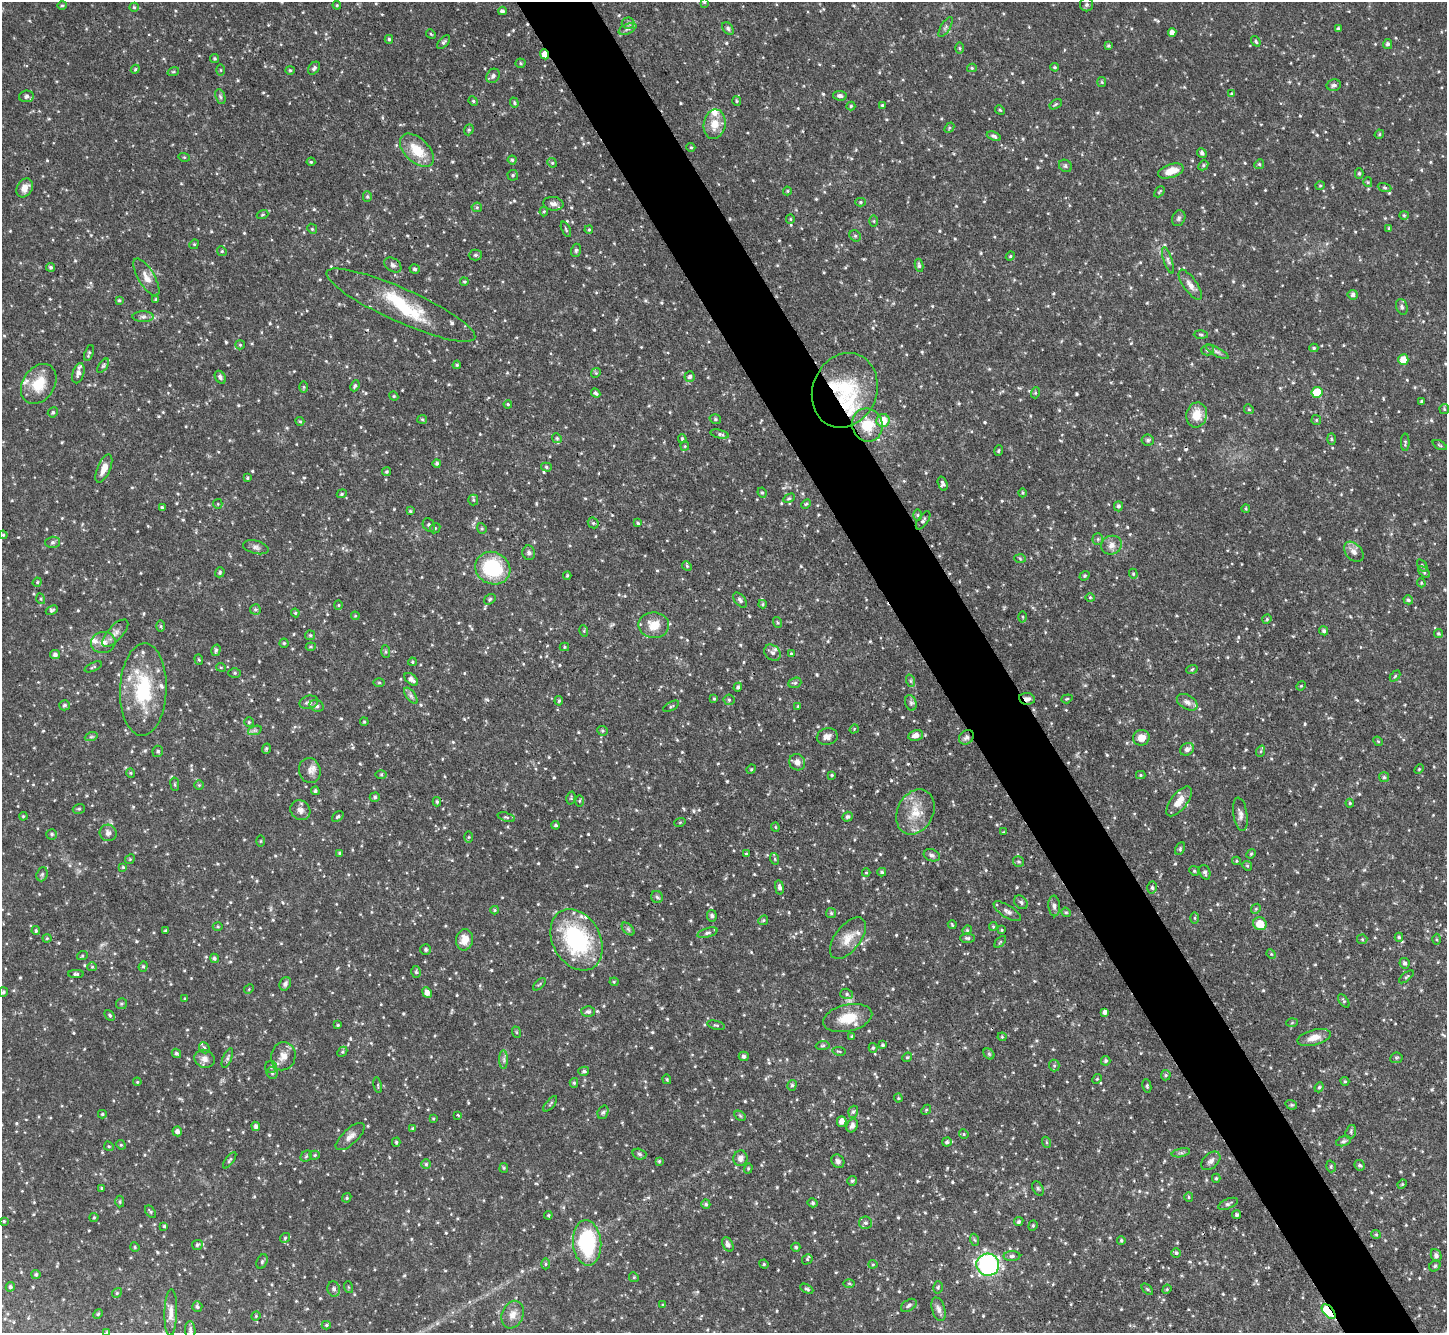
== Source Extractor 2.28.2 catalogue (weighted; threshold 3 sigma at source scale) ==
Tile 6 of 4 x 4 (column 2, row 2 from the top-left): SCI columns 1455-2899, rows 2961-4291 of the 5795 x 5784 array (HDU 1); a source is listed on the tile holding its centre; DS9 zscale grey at full resolution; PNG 1449 x 1335 px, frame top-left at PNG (2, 2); each listed source drawn as its Kron ellipse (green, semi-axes under 4 px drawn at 4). Shown black and unused: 5% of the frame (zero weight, under 3 of 4 exposures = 1% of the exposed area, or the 3 px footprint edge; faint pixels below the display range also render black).
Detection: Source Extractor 2.28.2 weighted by HDU 2 'WHT'; one run over the whole footprint, this tile lists its part. Background 0.0834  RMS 0.0042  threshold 0.019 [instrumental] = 3 sigma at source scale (4.5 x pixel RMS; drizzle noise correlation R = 1.50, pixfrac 1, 0.05/0.05 arcsec/px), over >= 5 px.
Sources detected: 826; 2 inside a brighter object's white glare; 2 cosmic-ray / hot-pixel residue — neither listed nor drawn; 17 inside a brighter listed object's ellipse — not listed separately; of the other 805, all 500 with FLUX_AUTO >= 0.46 (the completeness limit of this list) listed and drawn (305 fainter detections not listed), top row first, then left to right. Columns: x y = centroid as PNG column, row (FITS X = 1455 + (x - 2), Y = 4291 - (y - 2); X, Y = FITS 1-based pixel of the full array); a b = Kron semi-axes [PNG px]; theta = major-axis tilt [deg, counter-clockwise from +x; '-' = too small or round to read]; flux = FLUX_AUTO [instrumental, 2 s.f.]
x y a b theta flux
704 2 4 4 - 0.49
62 5 4 4 - 0.54
337 5 4 4 - 0.5
1087 5 7 6 - 0.88
134 7 4 4 - 0.62
502 11 4 4 - 1.1
628 23 6 6 - 0.98
946 27 11 4 58 1.1
728 28 7 5 -50 0.83
627 29 9 5 26 1.3
1338 29 4 4 - 0.97
1172 32 4 4 - 2.1
431 34 5 4 - 0.54
389 39 4 4 - 0.77
1256 41 5 4 - 0.71
443 42 8 4 46 0.84
1388 44 5 4 - 0.94
1108 46 3 3 - 0.53
959 48 6 4 -89 0.57
545 54 5 4 - 5.6
215 59 4 4 - 0.53
521 63 5 4 - 0.59
1055 67 4 3 - 0.53
314 68 7 5 47 1
972 68 5 4 - 0.58
135 69 4 4 - 0.53
221 70 6 4 -89 0.47
290 70 4 4 - 0.52
173 72 6 3 18 0.54
493 76 7 6 - 1.2
1102 82 5 4 - 0.49
1334 85 7 5 10 1.1
1232 94 4 3 - 0.6
26 96 7 5 8 1.3
840 96 7 4 -8 1.3
220 97 8 4 -70 0.82
473 101 5 4 - 0.58
737 101 5 4 - 0.5
514 103 5 4 - 0.62
1056 104 6 4 31 0.57
882 105 4 4 - 0.55
851 106 4 4 - 0.51
1000 110 5 4 - 0.53
715 124 15 11 81 6
949 128 6 4 48 0.58
469 130 6 4 69 0.66
1379 134 5 4 - 0.47
994 136 7 4 -21 0.96
691 147 4 4 - 0.53
417 150 20 12 -44 10
1202 153 5 4 - 1.1
184 157 6 3 -18 0.48
512 160 4 4 - 0.69
311 162 4 4 - 0.49
552 163 5 4 - 0.56
1259 164 5 4 - 0.57
1203 165 5 4 - 0.64
1065 166 7 6 - 0.97
1171 171 13 6 17 5
1359 173 5 4 - 0.69
513 175 5 5 - 0.71
1368 182 5 4 - 0.52
1320 186 4 4 - 0.51
1385 187 7 3 -19 0.54
25 188 10 7 59 3.4
787 191 4 4 - 0.48
1159 192 6 3 46 0.48
367 197 5 4 - 0.65
860 202 5 4 - 0.63
553 204 10 6 -8 1.8
477 207 5 5 - 0.63
544 211 5 4 - 0.54
263 214 6 3 19 0.46
1404 215 4 4 - 0.49
1179 218 8 6 66 1
790 219 5 4 - 0.48
874 221 6 4 -90 0.49
1389 228 4 4 - 0.52
312 229 5 4 - 0.58
566 229 8 3 -66 0.58
589 230 4 3 - 0.54
855 236 6 5 - 0.69
194 244 5 4 - 0.5
576 250 6 5 - 0.83
222 251 5 4 - 0.59
475 255 6 5 - 0.8
1010 256 4 4 - 0.49
1168 260 14 4 -72 1.3
393 265 9 6 -35 1.4
919 265 6 4 -81 0.87
51 267 4 4 - 0.88
415 269 5 4 - 0.89
146 277 21 8 -59 3.7
464 282 4 3 - 0.53
1190 285 18 7 -55 2.7
1353 295 5 5 - 1.3
156 299 4 3 - 0.5
119 300 4 3 - 0.55
401 305 81 16 -24 19
1402 307 8 5 -71 1.1
143 317 10 5 0 1.3
1201 334 7 3 -2 0.56
240 345 5 4 - 0.55
1314 348 4 4 - 0.64
1207 350 6 5 - 0.95
1217 352 13 4 -29 1.2
89 353 8 3 71 0.71
1403 360 5 5 - 6.5
457 365 4 3 - 0.49
103 366 8 4 54 0.82
78 373 10 5 72 2.2
596 373 5 4 - 0.55
220 377 7 5 -59 1.1
690 377 5 5 - 1.2
39 384 21 16 57 11
355 386 6 4 67 0.8
304 387 6 4 -90 0.6
845 390 38 32 68 28
1317 392 5 5 - 14
596 393 5 4 - 0.83
1035 393 5 3 - 0.46
394 396 5 4 - 0.51
1422 401 3 3 - 0.55
508 404 4 3 - 0.48
1249 409 5 4 - 0.6
1444 409 5 5 - 0.57
53 412 5 5 - 0.81
1197 415 12 10 78 6.9
422 419 5 4 - 0.57
715 419 6 4 -16 0.7
883 420 6 6 - 7
1316 420 5 5 - 0.52
300 421 4 4 - 0.5
867 425 17 15 -71 11
719 434 9 4 -13 0.92
557 438 5 4 - 0.63
682 439 4 3 - 0.55
1332 439 6 4 -88 0.63
1148 440 6 5 - 0.91
1405 442 9 4 89 0.67
1440 445 8 3 -27 0.49
685 446 4 4 - 0.47
999 450 5 4 - 0.56
437 463 4 4 - 0.85
546 467 5 4 - 0.67
104 468 15 6 67 3.8
386 472 4 4 - 0.6
247 478 3 3 - 0.49
943 484 7 4 -73 1
762 493 5 4 - 0.62
1023 493 4 3 - 0.47
342 494 5 4 - 0.58
789 498 6 4 27 0.67
473 500 5 5 - 0.65
218 504 5 4 - 0.5
806 504 5 3 - 0.52
1118 506 5 4 - 0.88
162 508 4 3 - 0.64
1246 509 4 3 - 0.52
410 511 4 4 - 0.55
918 515 6 4 90 0.52
923 520 10 5 55 1.1
593 523 6 5 - 0.74
638 523 4 4 - 0.56
429 525 7 5 -54 1.1
435 528 6 4 44 0.56
482 528 5 4 - 0.59
3 535 4 4 - 0.49
1098 539 5 5 - 0.7
52 542 7 5 1 0.89
1111 545 10 9 - 2.7
256 547 13 6 -14 1.6
1354 552 11 8 -47 2.3
529 553 7 6 - 1
1020 558 6 4 -4 0.51
1422 565 7 3 -56 0.53
687 566 5 4 - 0.58
493 568 18 16 -27 29
220 572 5 4 - 0.78
1424 572 7 4 -45 0.79
1133 574 5 4 - 0.49
567 575 4 3 - 0.56
1084 576 5 4 - 0.51
37 582 5 4 - 0.55
1421 583 4 4 - 0.5
1090 597 5 3 - 0.47
41 599 5 3 - 0.48
490 599 6 4 35 0.65
740 600 9 5 -48 1.2
1408 600 5 4 - 0.81
763 604 4 4 - 0.57
338 605 4 4 - 0.48
255 609 5 5 - 0.71
52 610 6 4 24 0.78
295 613 4 4 - 0.5
355 616 4 4 - 0.46
1023 617 5 3 - 0.5
1267 619 5 4 - 0.56
777 622 5 3 - 0.48
654 625 15 13 -2 7
161 626 6 4 -90 0.55
584 631 6 3 -73 0.47
1324 631 5 4 - 0.9
115 633 17 7 47 2.6
1438 633 4 4 - 0.6
310 635 5 5 - 0.58
103 642 12 10 11 3.1
284 643 4 4 - 0.51
311 647 5 3 - 0.5
564 647 5 4 - 0.5
216 650 6 4 75 0.72
386 652 6 4 -85 0.66
772 653 9 7 -44 1.8
791 654 4 4 - 0.51
55 655 5 4 - 1.4
199 659 5 4 - 0.54
412 662 4 3 - 0.62
93 667 9 3 24 0.63
221 667 5 4 - 0.49
1192 669 6 3 20 0.53
235 673 6 5 - 0.64
1395 676 6 4 46 0.53
411 679 8 5 -41 1.9
911 681 6 4 -71 0.61
379 683 6 4 0 0.57
795 683 7 5 20 0.84
1301 686 5 4 - 0.47
738 687 4 4 - 0.95
143 690 46 23 88 30
411 696 9 4 -55 1.2
714 699 3 3 - 0.47
1027 699 8 6 -9 2.3
1067 699 6 4 20 0.55
729 700 5 5 - 0.65
559 701 5 3 - 0.57
309 702 9 6 15 1.5
1187 702 11 7 -31 2.1
911 703 8 5 -71 1.1
65 705 5 5 - 0.91
317 706 7 5 -22 1.2
671 706 8 3 30 0.65
798 706 4 4 - 0.5
249 722 4 4 - 0.57
364 722 4 3 - 0.51
854 729 5 4 - 0.5
255 730 7 4 18 0.9
602 731 5 4 - 0.63
916 735 8 5 10 2.4
91 737 6 4 19 0.7
827 737 10 8 13 2.2
966 737 8 6 43 1.6
1141 738 8 8 - 4.7
1378 741 5 4 - 0.5
266 749 5 4 - 0.71
1187 749 7 6 - 1.8
158 751 6 5 - 0.79
1261 751 6 3 70 0.51
797 762 8 7 - 2.7
751 769 5 4 - 0.53
1419 769 5 3 - 0.48
310 770 13 10 -73 2.9
131 773 5 4 - 0.49
381 774 5 3 - 0.53
832 775 4 3 - 0.47
1141 775 4 4 - 0.47
1384 777 5 5 - 0.69
175 784 7 3 -82 0.54
199 785 5 4 - 0.52
315 791 4 4 - 0.82
375 797 5 4 - 0.76
571 798 6 4 76 0.49
579 801 6 4 89 0.57
1179 801 18 8 53 5.4
437 802 4 3 - 0.73
1350 803 4 4 - 0.49
79 809 6 4 19 0.64
300 810 10 9 - 2.3
915 812 23 18 62 9.8
1240 814 17 7 -81 2.3
23 816 4 3 - 0.48
338 817 6 4 39 0.74
506 817 9 4 -17 0.82
848 817 5 4 - 0.87
680 822 6 3 19 0.47
556 825 4 3 - 0.58
775 827 4 4 - 0.5
1004 832 4 3 - 0.46
108 833 8 8 - 1.7
52 834 5 5 - 0.85
469 837 6 4 89 0.53
261 841 6 4 89 0.54
1180 849 7 4 65 0.63
340 853 4 3 - 0.53
746 853 4 3 - 0.55
1251 854 5 4 - 0.51
932 855 8 6 -19 1.1
130 859 5 4 - 0.48
775 859 6 3 -71 0.47
1236 861 4 4 - 0.52
1018 862 5 5 - 0.76
1247 866 5 4 - 0.54
123 867 4 4 - 0.52
1194 871 5 4 - 0.65
882 872 4 4 - 0.64
1205 872 7 5 -70 0.94
866 873 4 4 - 0.46
42 874 7 5 69 0.8
780 887 7 4 -81 1.1
1152 887 6 4 -86 0.84
657 897 6 6 - 0.97
1021 902 8 5 -46 1
1054 906 10 6 -86 1.4
1256 909 5 4 - 0.59
495 910 4 4 - 0.52
1007 911 15 6 -32 2
1066 912 5 4 - 0.55
831 913 5 5 - 0.76
712 916 6 5 - 1
1195 918 5 3 - 0.46
763 920 5 4 - 0.53
1260 924 7 6 - 6.6
952 925 4 3 - 0.47
993 926 4 4 - 0.49
218 927 5 3 - 0.48
628 929 8 4 -45 0.93
165 930 3 3 - 0.48
967 930 5 4 - 0.48
1002 930 4 3 - 0.49
36 931 4 3 - 0.64
707 933 10 4 17 1.1
1399 937 4 4 - 0.6
47 938 4 4 - 0.47
848 938 24 12 52 6.1
967 938 7 4 -1 0.84
1362 939 5 5 - 0.55
1436 939 5 3 - 0.51
465 940 11 8 79 5.1
576 940 32 24 -61 46
1000 942 7 3 45 0.52
426 949 5 5 - 0.64
1271 954 5 4 - 0.46
82 956 5 3 - 0.46
214 958 5 4 - 0.86
1405 963 5 5 - 0.96
143 966 5 4 - 0.63
92 967 5 4 - 0.5
416 972 6 4 -75 0.6
76 974 8 4 -1 0.79
1406 977 9 3 40 0.65
614 982 4 4 - 0.46
285 984 7 5 63 1.3
539 984 8 3 45 0.53
249 989 5 4 - 0.48
3 992 5 4 - 0.73
427 992 5 4 - 2.5
847 994 6 5 - 0.84
185 999 4 3 - 0.47
1344 1001 7 4 -54 0.65
121 1004 5 5 - 0.72
588 1012 7 5 -1 1
1105 1012 4 4 - 1.5
110 1015 6 4 -47 0.68
848 1018 25 13 12 9.9
1292 1023 6 4 3 0.52
338 1025 3 3 - 0.49
716 1025 9 3 -15 0.65
516 1032 6 3 -70 0.49
852 1036 4 3 - 0.59
1002 1037 4 4 - 0.48
1314 1038 17 7 15 4.1
823 1045 7 4 6 0.67
883 1045 4 4 - 0.75
204 1048 6 5 - 0.91
873 1048 5 4 - 0.6
839 1051 7 3 -9 0.49
342 1052 5 4 - 0.57
176 1053 5 4 - 0.91
989 1054 6 4 -45 0.69
283 1056 14 12 77 4.2
744 1056 5 5 - 1.2
907 1057 5 4 - 0.59
227 1058 10 4 67 1
1396 1058 6 5 - 0.65
204 1059 10 9 - 2.5
504 1060 9 4 -89 1.2
1106 1061 5 4 - 0.88
1054 1066 6 5 - 0.72
271 1067 6 6 - 0.83
584 1071 5 4 - 0.81
272 1073 6 5 - 0.84
1166 1075 5 5 - 0.65
667 1079 5 3 - 0.46
1097 1079 5 4 - 0.54
1345 1081 4 4 - 0.56
137 1082 4 3 - 0.49
574 1083 5 4 - 0.62
378 1085 8 3 -78 0.52
792 1085 5 4 - 0.79
1147 1086 7 4 -81 0.7
1319 1087 5 4 - 0.64
898 1098 4 4 - 0.49
550 1104 9 3 51 0.59
1291 1105 6 4 -19 0.61
926 1110 5 4 - 0.54
603 1112 7 5 70 0.91
853 1112 6 4 72 0.72
102 1114 4 4 - 0.57
458 1115 3 3 - 0.5
740 1116 6 4 -31 0.58
433 1118 4 4 - 0.48
842 1121 5 4 - 2.5
852 1125 7 5 64 1.6
256 1126 4 4 - 1.3
413 1128 4 3 - 0.5
177 1131 5 5 - 1.5
1351 1132 7 5 74 0.79
964 1134 5 4 - 0.55
350 1136 18 7 42 2.7
1343 1141 8 4 18 0.84
396 1142 4 4 - 0.59
947 1142 5 4 - 0.91
1046 1142 5 3 - 0.51
121 1145 5 4 - 0.51
109 1146 5 4 - 0.61
1181 1153 9 4 12 0.98
639 1154 7 5 -18 0.85
315 1155 5 4 - 0.52
306 1156 6 5 - 0.57
740 1158 7 7 - 2
230 1160 10 4 54 0.81
659 1161 3 3 - 0.52
838 1161 7 6 - 1.4
1211 1161 11 7 43 1.7
426 1164 5 5 - 0.72
1360 1165 5 5 - 0.95
1331 1166 6 4 -73 0.59
504 1168 5 4 - 0.5
748 1168 5 4 - 0.51
1216 1178 4 4 - 0.57
852 1181 5 5 - 0.65
1402 1184 5 4 - 0.49
101 1188 4 3 - 0.5
1038 1188 7 5 -63 0.8
1189 1197 5 4 - 0.53
347 1198 5 4 - 0.61
120 1202 6 4 89 0.6
813 1203 5 4 - 0.73
706 1204 4 4 - 0.78
1228 1204 10 5 22 1
151 1212 7 4 -53 0.66
548 1215 4 4 - 0.47
1237 1215 4 4 - 0.93
94 1217 4 4 - 0.51
4 1221 3 3 - 0.51
1019 1222 5 4 - 0.79
865 1223 6 6 - 1.2
164 1226 3 3 - 0.53
1033 1226 5 4 - 0.63
1376 1234 5 4 - 0.52
285 1238 5 4 - 0.65
975 1240 6 4 -69 0.55
1121 1240 4 4 - 0.6
587 1243 23 14 -85 35
728 1244 8 5 -63 1.6
197 1245 5 5 - 0.78
135 1247 5 4 - 0.46
796 1247 4 4 - 0.68
1176 1253 5 4 - 0.74
1436 1255 7 5 -68 1.2
1012 1256 8 5 1 1.1
807 1259 5 5 - 0.64
262 1262 7 5 65 0.85
545 1264 5 3 - 0.51
764 1264 5 4 - 0.53
873 1264 4 4 - 0.51
988 1265 11 11 - 81
1435 1266 6 5 - 0.74
36 1274 4 4 - 0.77
634 1277 5 4 - 0.62
849 1283 6 4 -1 0.53
10 1287 5 4 - 0.85
348 1287 6 4 -71 0.53
938 1287 6 4 75 0.65
334 1289 7 6 - 1.5
807 1289 7 3 -28 0.7
1147 1289 7 3 -44 0.49
1167 1289 5 4 - 0.46
117 1293 5 4 - 0.67
663 1305 4 3 - 0.59
909 1305 9 5 33 1
197 1307 5 5 - 0.82
938 1309 12 6 -73 2
1329 1312 9 5 -49 42
171 1313 24 6 88 3.1
98 1314 5 4 - 0.48
513 1315 14 10 67 3.7
256 1316 5 4 - 0.5
326 1325 4 4 - 0.62
190 1330 9 5 -85 1.1
107 1332 3 3 - 0.55
Overlapping masked pixels (flux is a lower limit): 6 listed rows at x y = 545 54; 845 390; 867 425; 1027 699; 966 737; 1329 1312
Isophote crosses this tile's border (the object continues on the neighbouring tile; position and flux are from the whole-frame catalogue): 2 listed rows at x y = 704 2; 107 1332